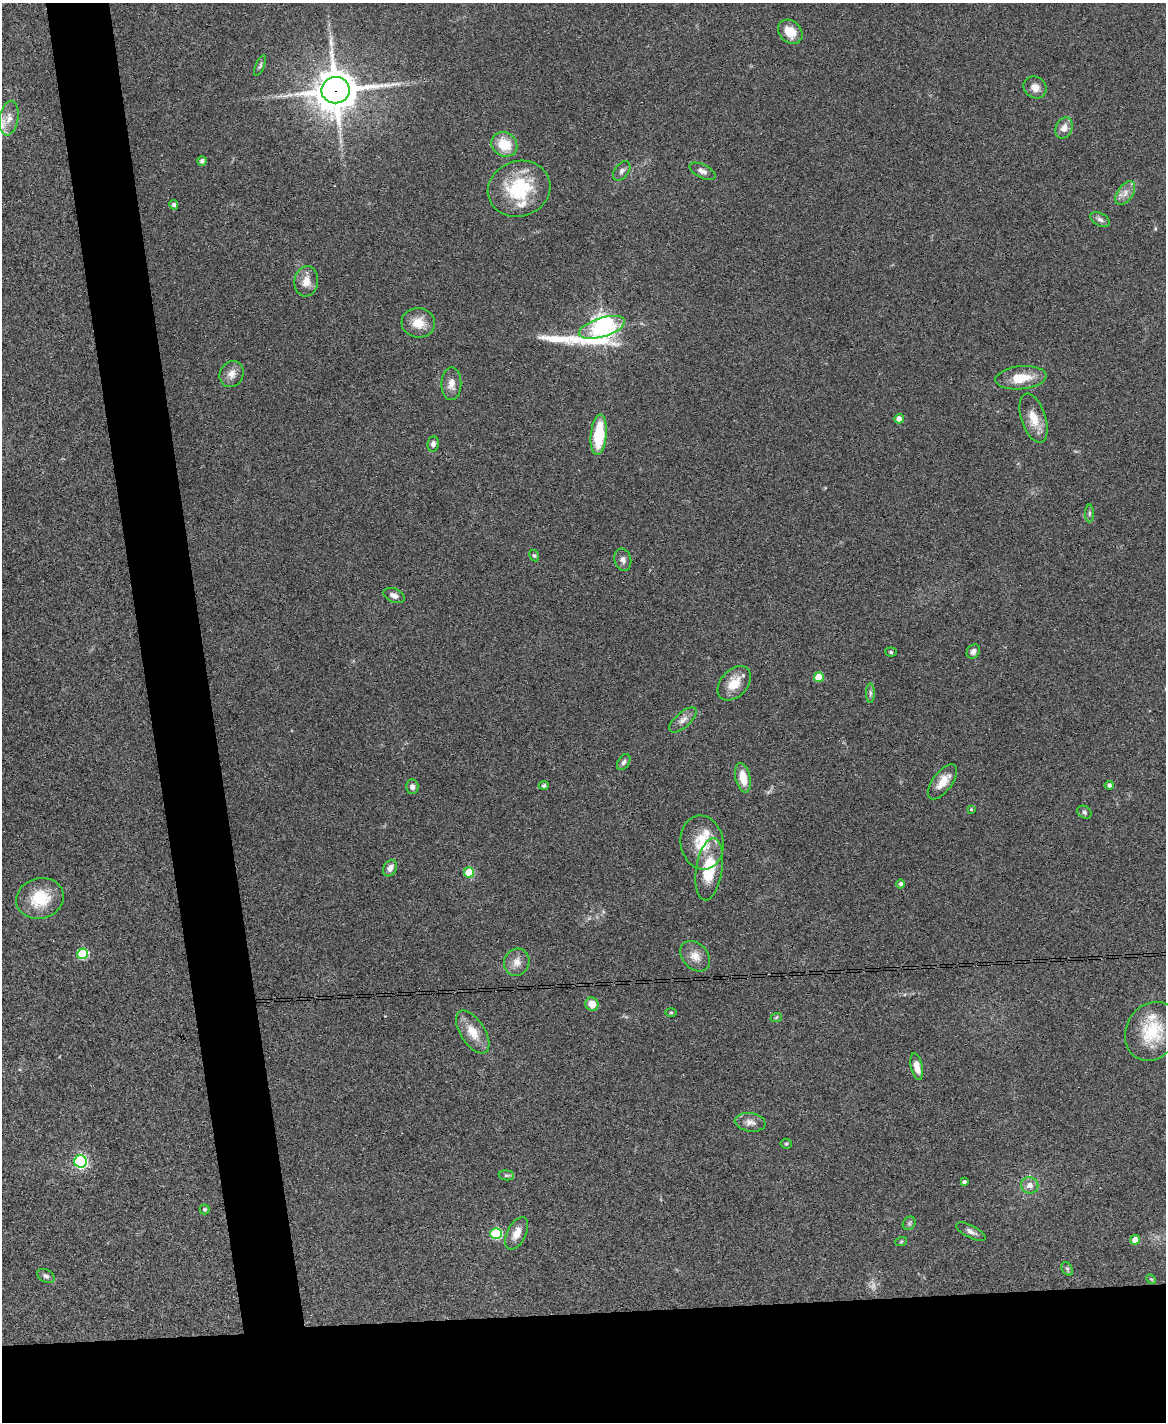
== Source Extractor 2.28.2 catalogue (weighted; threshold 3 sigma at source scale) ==
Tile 11 of 4 x 3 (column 3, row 3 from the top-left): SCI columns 2327-3490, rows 240-1659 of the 4653 x 4631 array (HDU 1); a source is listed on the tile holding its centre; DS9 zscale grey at full resolution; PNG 1168 x 1424 px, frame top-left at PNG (2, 3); each listed source drawn as its Kron ellipse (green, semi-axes under 4 px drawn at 4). Shown black and unused: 13% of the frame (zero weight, under 3 of 4 exposures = <1% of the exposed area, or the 3 px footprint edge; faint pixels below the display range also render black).
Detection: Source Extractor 2.28.2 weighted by HDU 2 'WHT'; one run over the whole footprint, this tile lists its part. Background 0.0739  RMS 0.0056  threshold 0.025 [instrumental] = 3 sigma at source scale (4.5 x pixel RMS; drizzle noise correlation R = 1.50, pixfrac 1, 0.05/0.05 arcsec/px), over >= 5 px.
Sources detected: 76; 1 too faint to see at this stretch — neither listed nor drawn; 2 inside a brighter listed object's ellipse — not listed separately; the other 73 listed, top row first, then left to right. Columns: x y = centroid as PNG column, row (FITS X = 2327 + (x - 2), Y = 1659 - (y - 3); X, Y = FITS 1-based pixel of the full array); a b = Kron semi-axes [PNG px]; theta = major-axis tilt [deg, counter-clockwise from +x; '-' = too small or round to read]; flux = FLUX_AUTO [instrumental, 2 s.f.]
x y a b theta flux
790 32 13 10 -44 8.1
260 66 11 4 67 1.2
1035 87 12 10 -33 4.4
335 90 14 13 - 1800
9 118 17 9 81 5.7
1064 128 11 8 66 4.3
504 144 13 11 -34 15
202 161 4 4 - 1.5
622 171 11 7 52 2.1
702 171 14 6 -26 2.7
519 189 32 27 19 35
1125 193 13 7 55 3.9
174 205 5 4 - 1.7
1100 220 10 6 -27 2.1
306 281 15 12 82 6.2
418 323 17 14 -5 8.9
602 327 24 9 17 510
232 374 13 11 59 4.5
1021 378 25 11 6 12
451 384 16 10 89 5
1033 418 25 12 -72 9
899 419 5 4 - 3.4
599 435 20 8 85 24
433 444 8 5 81 2.2
1089 513 9 4 -90 1.2
534 555 6 4 -60 0.83
623 560 11 8 -74 2.4
394 596 11 6 -24 2.8
973 651 7 6 - 2.3
891 652 5 4 - 0.81
819 677 5 5 - 15
734 683 20 13 48 10
870 693 10 4 89 1.4
683 720 17 7 42 3.6
624 762 9 5 57 1.5
743 778 15 7 -78 8.7
943 782 20 9 53 7.9
1109 785 4 4 - 1.5
544 786 5 4 - 1.2
412 787 7 6 - 2.3
971 809 4 4 - 0.73
1084 812 7 6 - 1.3
702 843 27 21 -80 17
390 868 9 6 58 3
709 869 31 13 81 22
469 872 5 5 - 23
901 884 4 4 - 1.5
40 898 24 20 16 20
83 954 5 5 - 43
695 956 17 12 -47 6.2
517 962 14 12 64 5
592 1004 7 6 - 6.3
671 1012 6 4 0 0.63
776 1018 6 3 20 0.6
1152 1031 30 26 60 24
473 1032 24 12 -57 9.8
917 1066 13 6 -77 5.4
750 1122 15 9 -8 3.7
786 1144 5 5 - 0.8
81 1161 6 6 - 100
506 1175 7 5 -5 1.1
964 1182 3 3 - 1.4
1030 1185 9 8 - 3.6
204 1209 5 5 - 0.73
909 1223 7 6 - 1.3
971 1232 16 6 -27 2.5
517 1233 17 9 63 5.9
496 1234 5 5 - 51
1135 1240 5 4 - 4.9
901 1242 6 3 19 0.59
1067 1269 7 5 -58 1.1
46 1276 9 6 -30 1.7
1151 1279 5 4 - 0.72
Overlapping masked pixels (flux is a lower limit): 1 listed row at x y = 335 90